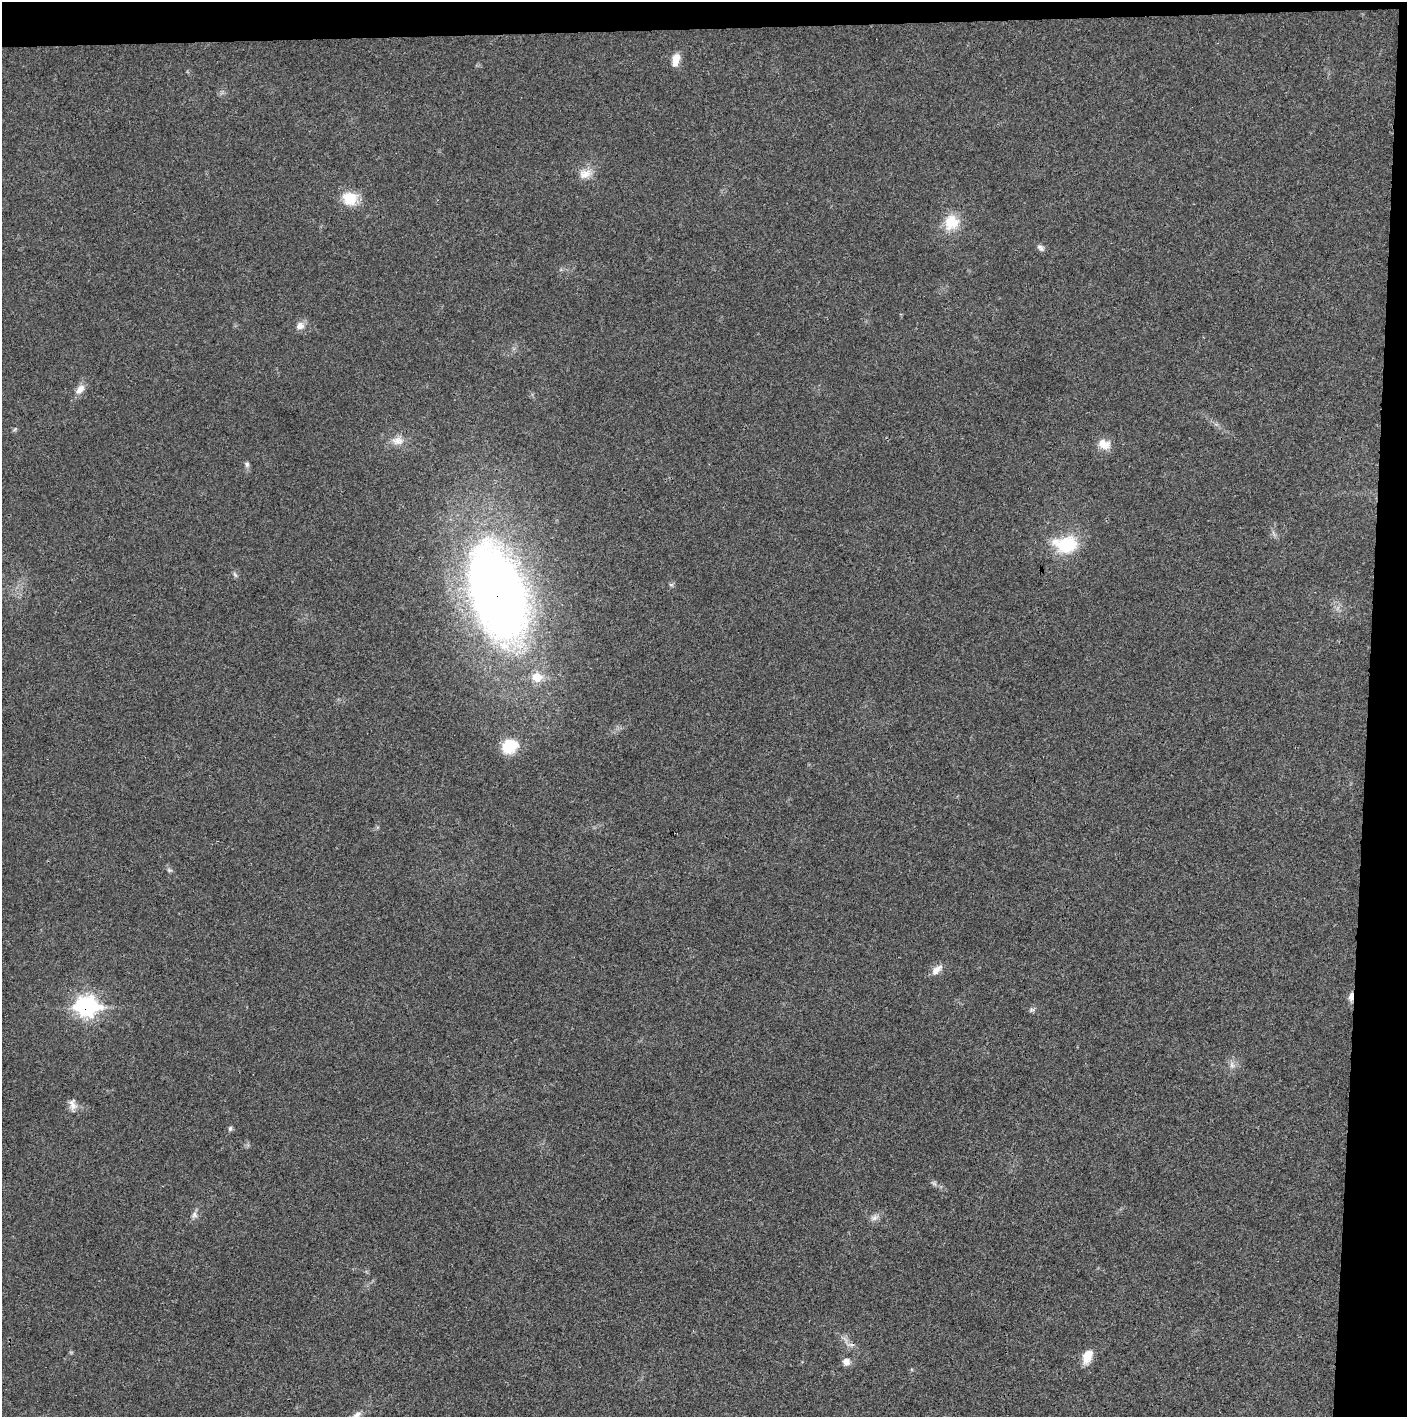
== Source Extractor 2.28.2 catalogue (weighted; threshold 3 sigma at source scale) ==
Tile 3 of 3 x 3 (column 3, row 1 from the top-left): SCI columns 2816-4220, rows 2831-4245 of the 4225 x 4245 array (HDU 1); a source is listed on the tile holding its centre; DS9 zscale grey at full resolution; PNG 1409 x 1419 px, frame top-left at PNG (2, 2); no overlay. Shown black and unused: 5% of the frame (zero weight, under 3 of 4 exposures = <1% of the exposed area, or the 3 px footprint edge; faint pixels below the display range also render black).
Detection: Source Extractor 2.28.2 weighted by HDU 2 'WHT'; one run over the whole footprint, this tile lists its part. Background 0.0197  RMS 0.0041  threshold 0.0186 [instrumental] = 3 sigma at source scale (4.5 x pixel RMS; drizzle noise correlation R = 1.50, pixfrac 1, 0.05/0.05 arcsec/px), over >= 5 px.
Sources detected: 31; all 31 listed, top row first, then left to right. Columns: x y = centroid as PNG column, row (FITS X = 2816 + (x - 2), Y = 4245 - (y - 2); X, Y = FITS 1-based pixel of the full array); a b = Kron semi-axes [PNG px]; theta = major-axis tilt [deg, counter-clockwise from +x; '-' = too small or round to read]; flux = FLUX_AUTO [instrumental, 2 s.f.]
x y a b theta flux
676 60 16 8 81 4.8
585 174 19 13 16 5.2
350 198 20 17 -10 9.2
951 222 20 17 67 11
1041 248 11 7 -36 1.5
300 326 12 11 - 2.8
80 389 16 9 48 3.5
15 429 6 4 70 0.6
398 441 18 12 3 4.6
1104 444 17 12 -21 5
247 464 8 6 -58 1.1
1066 544 31 21 -1 20
235 575 9 5 -62 0.93
497 593 85 44 -73 430
537 677 9 8 - 8.9
510 746 19 16 27 13
169 870 7 5 -13 0.9
937 970 18 9 43 3.4
1351 997 12 5 83 2.7
87 1006 11 9 -3 140
1032 1010 10 5 17 0.94
1232 1065 11 7 -65 2.1
73 1105 18 9 -85 3
230 1128 7 5 87 0.86
934 1183 10 5 -45 1.2
194 1215 11 8 76 1.9
874 1218 13 7 23 2.1
850 1345 15 5 -3 1.8
1087 1357 18 10 68 5.7
846 1362 9 9 - 2.7
356 1416 20 8 37 3.5
Overlapping masked pixels (flux is a lower limit): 3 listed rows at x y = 497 593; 1351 997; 87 1006
Isophote crosses this tile's border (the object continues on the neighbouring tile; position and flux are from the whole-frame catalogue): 1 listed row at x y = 356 1416